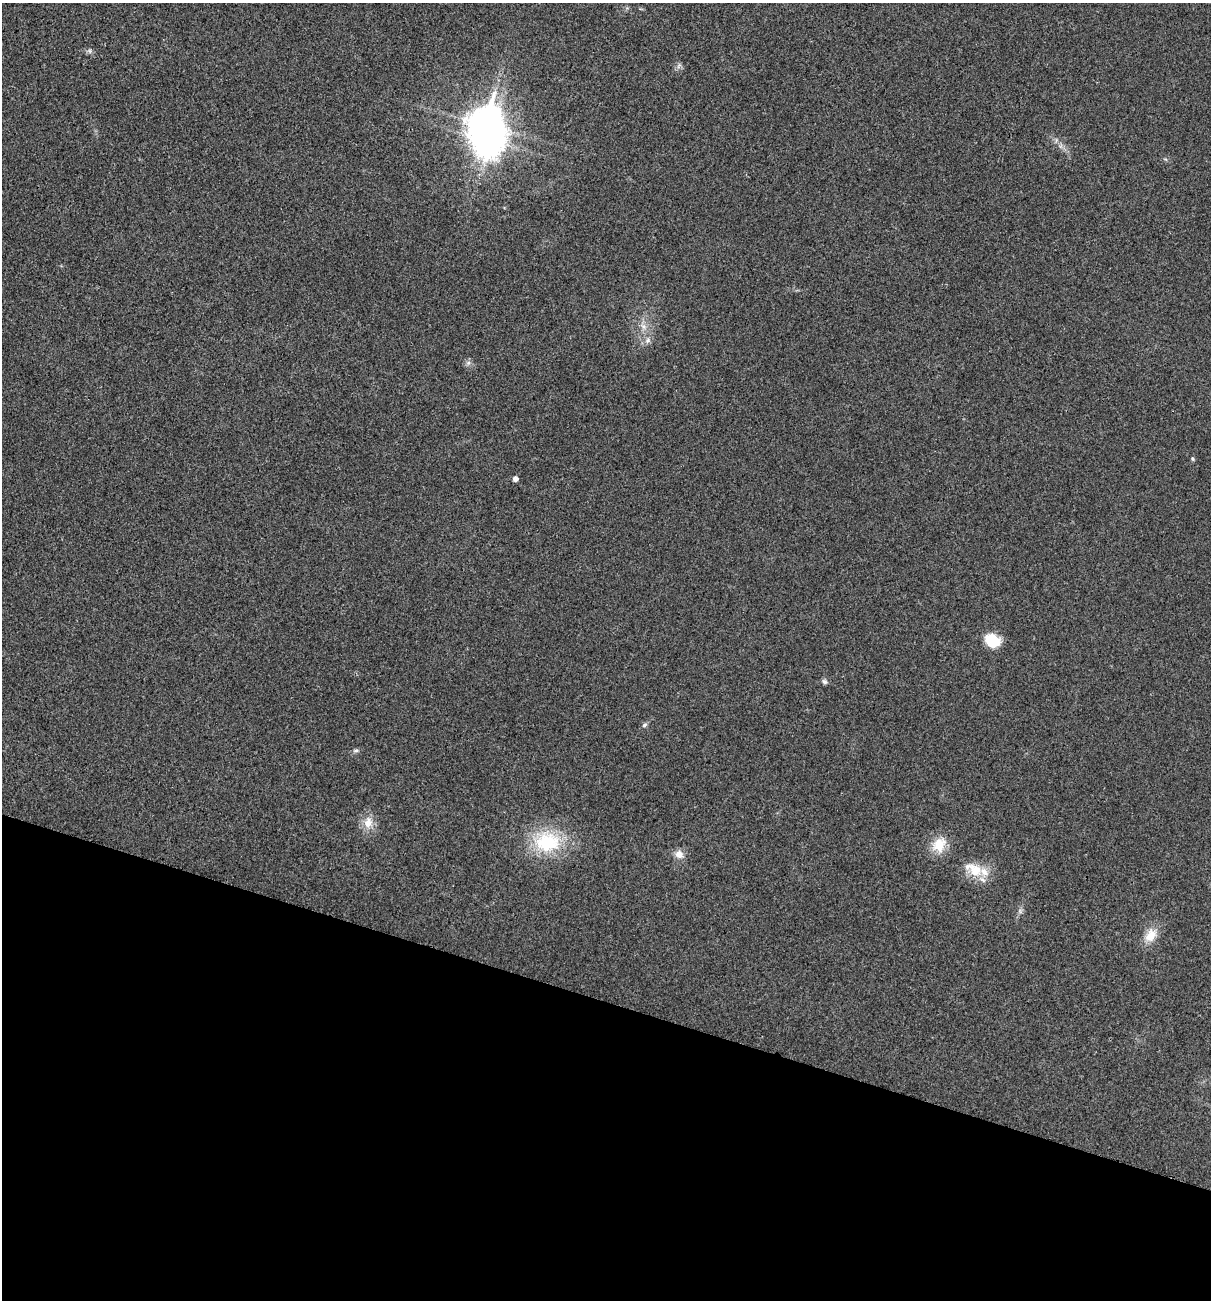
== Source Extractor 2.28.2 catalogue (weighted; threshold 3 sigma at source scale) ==
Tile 15 of 4 x 4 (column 3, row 4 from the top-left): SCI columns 2549-3757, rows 8-1305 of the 5220 x 5205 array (HDU 1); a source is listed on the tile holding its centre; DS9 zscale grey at full resolution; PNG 1213 x 1302 px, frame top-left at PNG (2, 3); no overlay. Shown black and unused: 23% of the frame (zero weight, under 3 of 4 exposures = <1% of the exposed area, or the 3 px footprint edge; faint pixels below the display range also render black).
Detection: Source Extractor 2.28.2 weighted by HDU 2 'WHT'; one run over the whole footprint, this tile lists its part. Background 0.0264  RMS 0.0059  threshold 0.0265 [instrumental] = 3 sigma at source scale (4.5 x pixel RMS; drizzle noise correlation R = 1.50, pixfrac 1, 0.05/0.05 arcsec/px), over >= 5 px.
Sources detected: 18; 1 inside a brighter object's white glare — not listed; the other 17 listed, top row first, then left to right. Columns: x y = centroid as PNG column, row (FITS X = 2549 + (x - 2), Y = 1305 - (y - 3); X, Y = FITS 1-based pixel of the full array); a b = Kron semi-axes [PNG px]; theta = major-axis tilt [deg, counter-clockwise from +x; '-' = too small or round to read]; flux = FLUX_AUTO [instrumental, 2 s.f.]
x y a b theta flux
90 51 7 4 -72 0.99
679 65 9 4 58 1.3
484 125 13 10 53 920
648 340 9 6 76 2.2
468 363 7 4 72 1.3
1192 458 7 3 -71 0.67
515 479 5 4 - 2.5
992 640 17 13 -32 15
824 682 8 6 -44 1.3
645 725 7 5 41 1.3
356 750 7 5 5 1.2
368 823 16 12 79 7.2
547 842 36 27 3 36
939 845 21 16 64 12
679 854 12 11 - 4.3
974 869 29 16 -29 14
1151 935 20 13 57 9